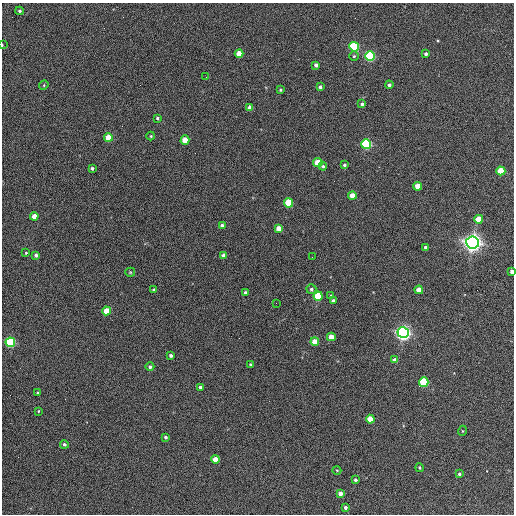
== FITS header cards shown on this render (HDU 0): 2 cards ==
NAXIS1  =                  512 / Axis length
NAXIS2  =                  512 / Axis length

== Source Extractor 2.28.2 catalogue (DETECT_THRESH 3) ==
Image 512 x 512 px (HDU 0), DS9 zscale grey, 1 PNG px = 1 image px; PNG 516 x 516 px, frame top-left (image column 1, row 512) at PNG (2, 3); each listed source drawn as its Kron ellipse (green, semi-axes under 4 px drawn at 4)
Background 378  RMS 21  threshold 63.2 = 3 sigma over >= 5 px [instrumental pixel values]
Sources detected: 72; all 72 listed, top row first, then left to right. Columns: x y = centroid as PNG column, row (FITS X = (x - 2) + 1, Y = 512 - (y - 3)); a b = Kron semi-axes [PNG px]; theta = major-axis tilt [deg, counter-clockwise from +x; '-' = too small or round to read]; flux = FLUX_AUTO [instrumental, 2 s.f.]
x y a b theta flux
20 11 4 3 - 2.2e+03
2 45 3 2 - 1.3e+03
354 47 5 4 - 1.8e+05
239 53 4 4 - 2.0e+04
426 54 3 3 - 3.0e+03
354 56 5 5 - 1.9e+03
370 56 5 5 - 2.4e+05
316 65 4 4 - 4.9e+03
206 77 2 2 - 5.5e+02
44 85 5 4 - 1.4e+03
389 85 4 4 - 2.8e+03
320 87 4 3 - 3.7e+03
280 90 3 3 - 1.8e+03
362 104 3 3 - 3.3e+03
250 108 4 4 - 1.3e+04
157 118 3 3 - 1.9e+03
151 136 4 4 - 1.4e+03
108 137 4 4 - 3.0e+04
185 140 4 4 - 2.5e+04
366 144 5 5 - 2.2e+05
318 163 4 4 - 4.1e+04
344 165 3 3 - 2.7e+03
323 166 4 3 - 2.2e+03
92 168 4 3 - 3.1e+03
501 171 4 4 - 4.9e+04
418 186 4 4 - 2.4e+04
352 195 4 4 - 1.8e+04
289 203 4 4 - 8.0e+04
34 216 4 4 - 1.4e+04
479 219 4 4 - 3.1e+04
222 226 4 4 - 6.5e+03
278 228 4 4 - 1.5e+04
472 243 6 6 - 1.0e+06
425 247 3 3 - 2.4e+03
26 253 4 3 - 1.4e+03
36 255 4 3 - 4.1e+03
224 256 4 4 - 1.0e+04
312 257 2 2 - 7.7e+02
130 272 5 4 - 1.6e+03
512 272 4 3 - 6.1e+03
311 289 5 5 - 3.5e+03
154 290 3 3 - 2.1e+03
419 290 4 4 - 2.0e+04
245 293 3 3 - 4.0e+03
331 295 3 2 - 1.2e+03
318 296 4 4 - 7.2e+04
333 301 4 3 - 4.2e+03
276 303 2 2 - 7.1e+02
106 311 4 4 - 2.9e+04
403 333 5 5 - 6.9e+05
331 337 4 4 - 2.1e+04
10 342 5 4 - 1.8e+05
315 342 4 4 - 2.8e+04
171 355 3 3 - 3.8e+03
395 360 4 4 - 7.3e+03
250 364 3 2 - 1.3e+03
150 367 4 4 - 3.2e+03
424 382 5 4 - 1.3e+05
200 387 3 3 - 3.7e+03
38 393 3 2 - 1.4e+03
38 411 4 3 - 1.3e+03
370 419 4 4 - 3.1e+04
462 431 5 3 - 9.9e+02
166 437 4 4 - 2.6e+03
64 444 4 4 - 2.8e+03
215 459 4 4 - 1.8e+04
419 468 4 4 - 1.9e+03
337 470 4 3 - 1.1e+03
459 474 4 3 - 2.3e+03
355 480 4 3 - 2.4e+03
340 494 4 4 - 9.4e+03
345 507 4 3 - 3.2e+03
At the frame edge (FLAGS 8, measured only in part): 2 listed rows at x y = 2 45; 512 272